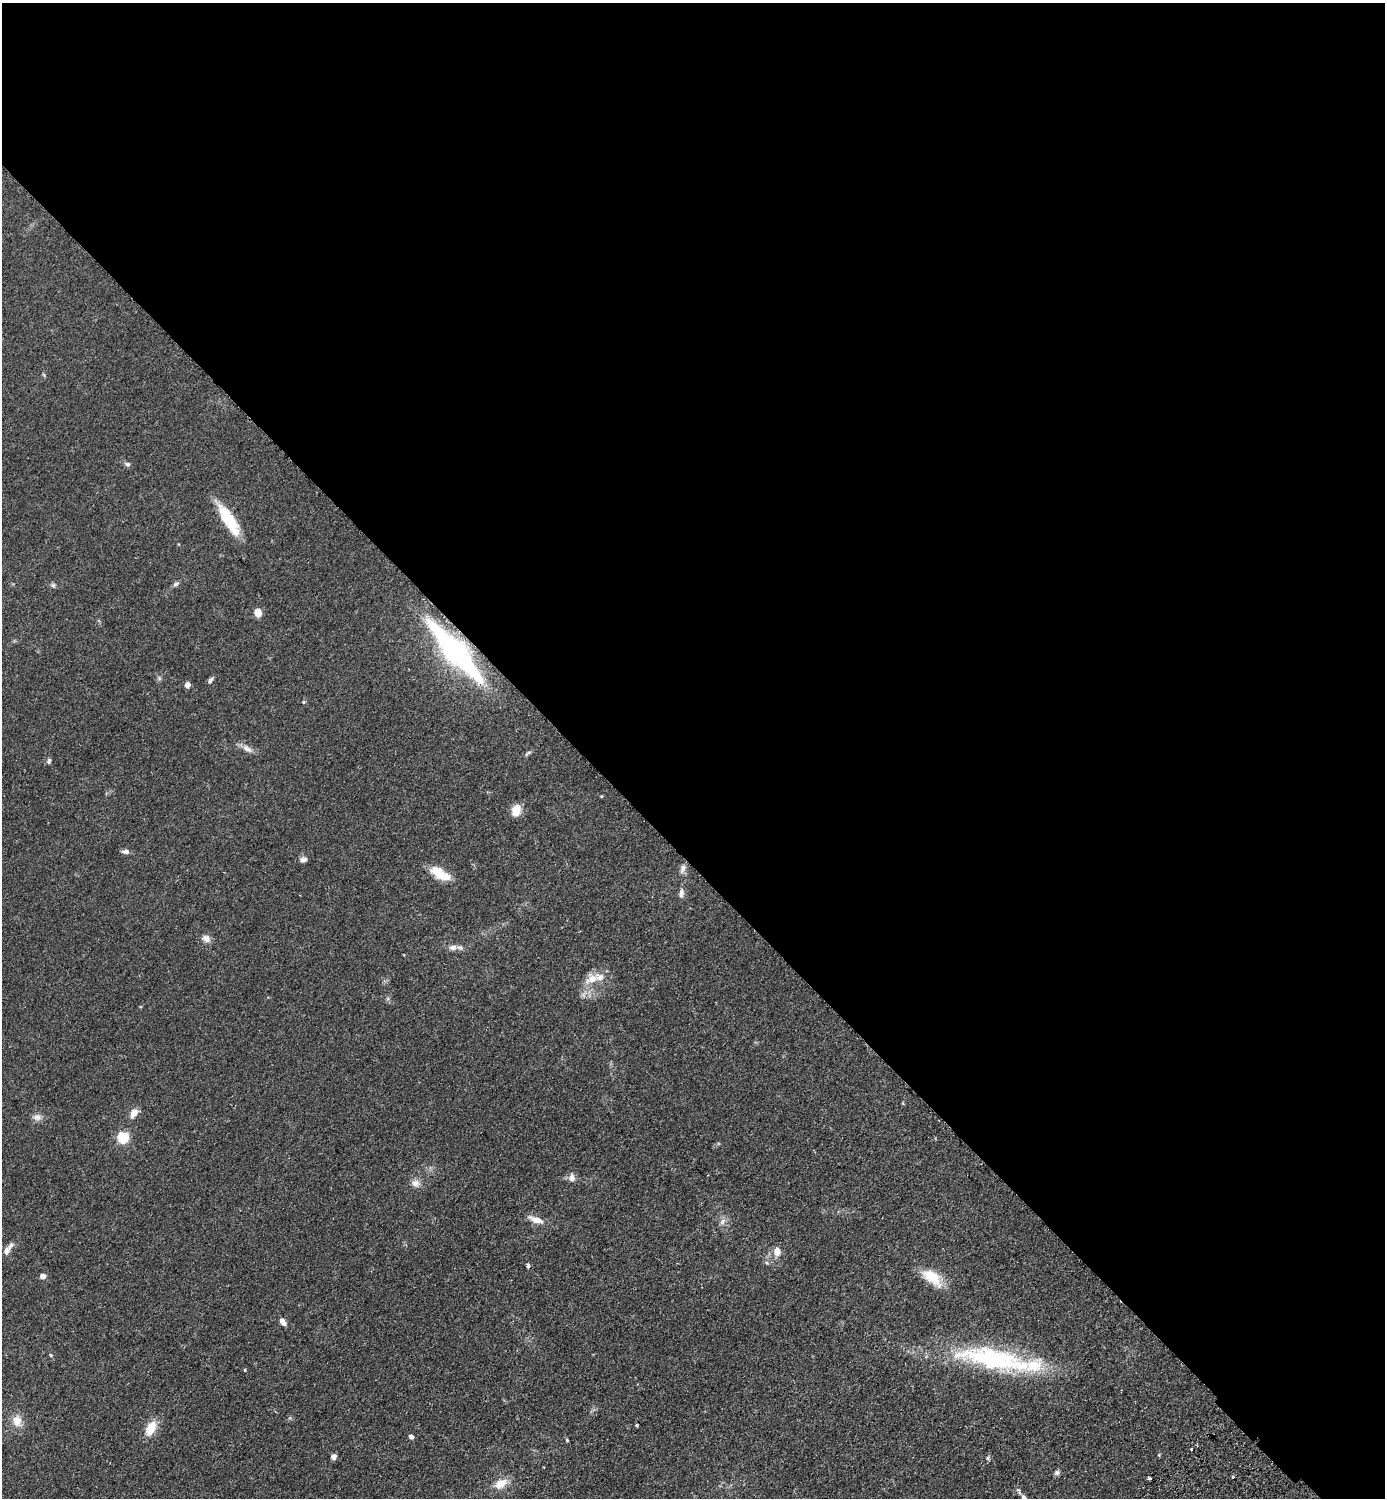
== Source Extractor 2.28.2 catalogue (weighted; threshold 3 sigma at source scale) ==
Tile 3 of 4 x 4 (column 3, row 1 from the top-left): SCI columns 3108-4490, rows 4533-6028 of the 6074 x 6069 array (HDU 1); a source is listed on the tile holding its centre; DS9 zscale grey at full resolution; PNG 1387 x 1500 px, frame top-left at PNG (2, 3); no overlay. Shown black and unused: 58% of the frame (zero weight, under 2 of 3 exposures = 3% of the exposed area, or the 3 px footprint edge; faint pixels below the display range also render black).
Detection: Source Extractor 2.28.2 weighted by HDU 2 'WHT'; one run over the whole footprint, this tile lists its part. Background 0.0793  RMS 0.0085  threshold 0.0385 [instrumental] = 3 sigma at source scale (4.5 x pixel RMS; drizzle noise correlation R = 1.50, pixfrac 1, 0.05/0.05 arcsec/px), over >= 5 px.
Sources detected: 53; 4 inside a brighter listed object's ellipse — not listed separately; the other 49 listed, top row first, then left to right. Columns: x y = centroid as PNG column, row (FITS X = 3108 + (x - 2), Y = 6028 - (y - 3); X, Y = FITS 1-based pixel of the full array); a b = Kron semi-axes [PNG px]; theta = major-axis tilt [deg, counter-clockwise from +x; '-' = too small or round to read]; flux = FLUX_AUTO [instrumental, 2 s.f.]
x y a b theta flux
127 464 7 6 - 1.9
228 519 38 12 -58 34
176 584 8 6 37 2.1
53 585 6 6 - 1.6
258 613 8 7 - 7.2
455 651 67 16 -49 180
210 680 8 5 51 2.1
187 685 4 4 - 7.2
303 702 6 4 -90 0.9
247 749 16 7 -32 5
49 761 8 5 88 1.5
516 810 13 9 66 10
125 852 8 5 -3 3.1
303 859 9 6 7 3
683 869 14 6 75 3.7
440 874 25 11 -30 17
681 893 13 6 85 3.5
206 939 10 8 -29 4.8
453 947 12 8 3 4.5
592 979 22 11 31 12
134 1113 10 6 61 7.8
37 1117 11 8 -6 4.4
122 1138 5 5 - 78
572 1177 11 8 88 4.2
415 1183 10 9 - 5.1
536 1220 21 7 -20 8
723 1221 11 6 55 3.4
7 1250 11 7 52 4.5
777 1251 9 7 -85 7.7
528 1265 5 4 - 2.7
43 1276 4 4 - 9.1
932 1277 28 14 -39 20
283 1322 10 5 -54 4.4
50 1355 5 3 - 0.83
992 1359 88 26 -10 120
245 1370 4 3 - 0.67
17 1421 14 11 -86 9.6
637 1425 3 3 - 0.86
151 1428 17 10 63 15
411 1437 5 5 - 2.9
567 1440 5 4 - 0.92
1191 1449 3 2 - 1.2
334 1457 7 6 - 3.3
988 1458 6 5 - 1.4
1057 1473 7 6 - 2.3
1233 1477 3 3 - 0.96
1149 1478 3 3 - 3.7
501 1484 18 10 29 11
1024 1498 8 5 -43 2.4
Overlapping masked pixels (flux is a lower limit): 1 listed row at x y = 455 651
Isophote crosses this tile's border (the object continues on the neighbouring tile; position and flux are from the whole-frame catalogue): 1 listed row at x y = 1024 1498